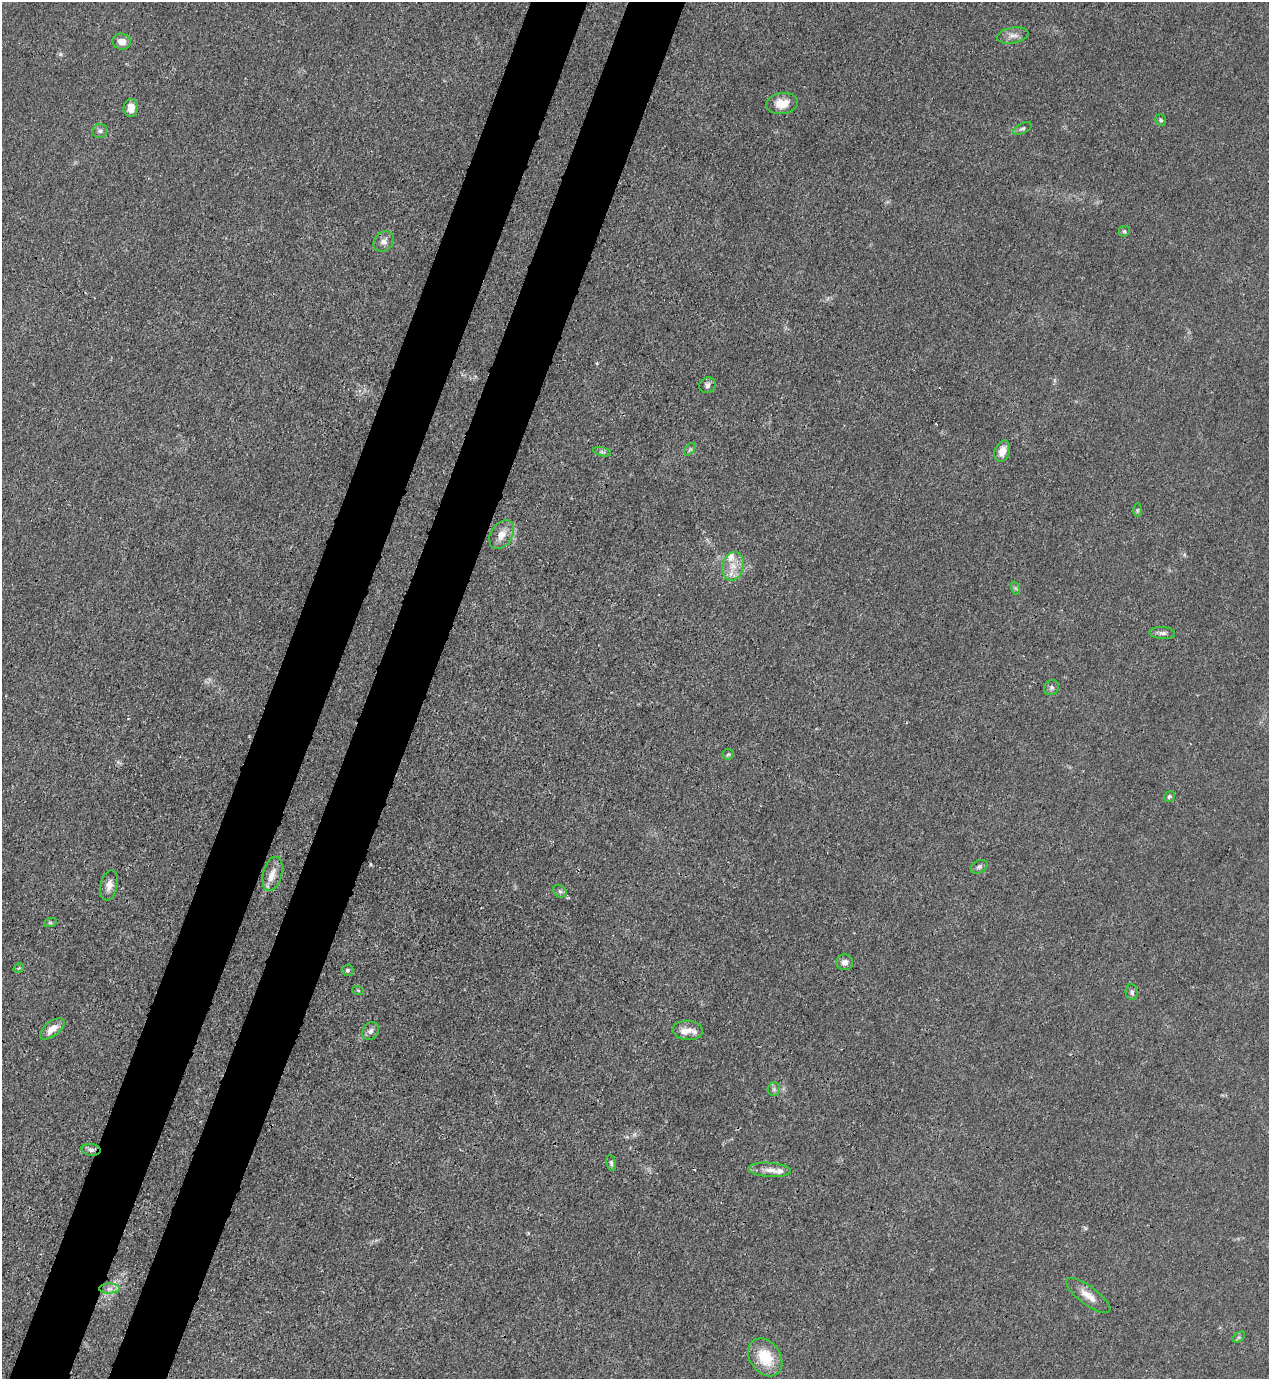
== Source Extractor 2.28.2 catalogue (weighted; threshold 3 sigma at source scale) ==
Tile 7 of 4 x 4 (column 3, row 2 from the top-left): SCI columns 2757-4023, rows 2794-4170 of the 5646 x 5587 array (HDU 1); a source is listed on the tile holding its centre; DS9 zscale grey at full resolution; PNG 1271 x 1381 px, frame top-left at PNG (2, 2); each listed source drawn as its Kron ellipse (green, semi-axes under 4 px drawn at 4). Shown black and unused: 9% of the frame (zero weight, under 3 of 4 exposures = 7% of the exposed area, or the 3 px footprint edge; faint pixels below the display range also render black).
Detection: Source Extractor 2.28.2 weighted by HDU 2 'WHT'; one run over the whole footprint, this tile lists its part. Background 0.0179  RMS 0.0025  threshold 0.0114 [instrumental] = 3 sigma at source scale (4.5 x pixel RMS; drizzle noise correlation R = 1.50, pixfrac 1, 0.05/0.05 arcsec/px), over >= 5 px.
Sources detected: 46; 4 inside a brighter listed object's ellipse — not listed separately; the other 42 listed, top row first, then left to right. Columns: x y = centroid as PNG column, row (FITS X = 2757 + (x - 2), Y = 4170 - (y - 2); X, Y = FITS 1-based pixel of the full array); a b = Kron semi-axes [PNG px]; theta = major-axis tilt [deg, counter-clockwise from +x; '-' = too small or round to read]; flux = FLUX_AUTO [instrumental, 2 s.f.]
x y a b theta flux
1013 35 16 8 10 1.8
122 42 9 8 - 1.9
782 103 16 10 7 3.8
131 108 9 7 86 2.3
1161 120 6 5 - 0.43
1022 128 10 5 26 0.64
100 131 7 7 - 0.71
1124 231 6 5 - 0.42
384 241 11 9 45 1.5
707 385 8 7 - 0.91
690 449 7 4 54 0.47
1002 451 11 7 69 2.3
602 452 9 4 -13 0.54
1137 510 6 4 89 0.42
502 535 16 10 57 2.8
733 566 14 10 77 3.3
1015 588 6 4 -71 0.38
1162 633 13 6 -4 0.93
1051 688 8 7 - 0.7
728 754 5 5 - 0.39
1169 797 6 5 - 0.43
979 867 9 6 26 0.6
272 874 17 9 76 2.6
109 885 15 8 77 1.9
560 891 7 5 -43 0.56
50 923 6 4 19 0.34
845 962 8 8 - 1.2
19 968 6 3 34 0.26
347 970 6 5 - 0.54
358 990 6 3 -19 0.26
1132 992 8 6 -83 0.69
52 1029 14 7 38 2.6
688 1030 15 9 -5 1.9
370 1031 9 7 57 1
774 1089 6 6 - 0.61
91 1150 9 6 -6 0.84
611 1163 8 5 -82 0.54
770 1170 21 7 -3 2
110 1289 10 5 0 1.1
1088 1295 27 9 -37 3.2
1239 1337 7 4 33 0.43
765 1357 20 15 -55 7.8